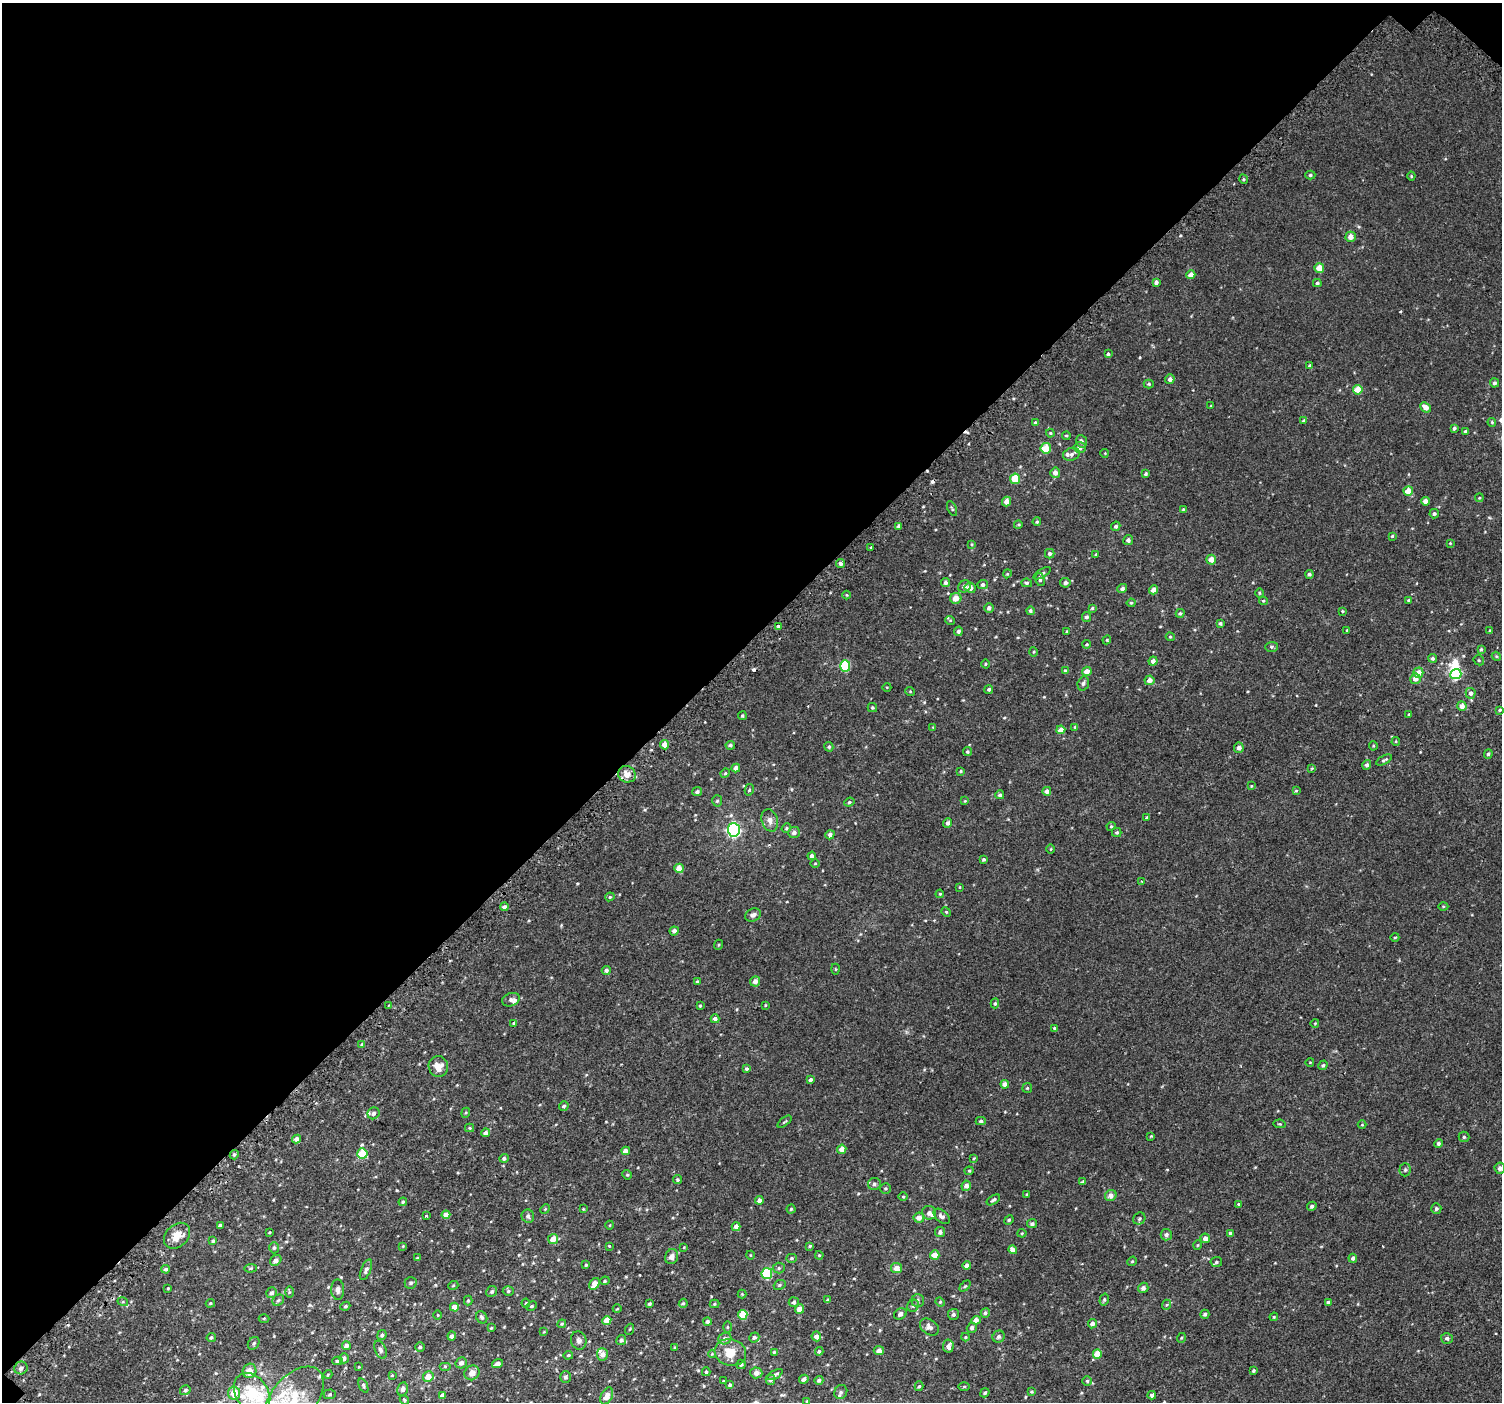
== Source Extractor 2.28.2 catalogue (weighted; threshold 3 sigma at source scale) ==
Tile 2 of 4 x 4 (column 2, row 1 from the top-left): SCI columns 1564-3063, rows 4423-5822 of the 6113 x 6113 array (HDU 1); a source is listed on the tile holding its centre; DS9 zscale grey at full resolution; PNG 1504 x 1404 px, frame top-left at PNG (2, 3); each listed source drawn as its Kron ellipse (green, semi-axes under 4 px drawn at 4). Shown black and unused: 46% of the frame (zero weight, under 2 of 3 exposures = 3% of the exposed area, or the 3 px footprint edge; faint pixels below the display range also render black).
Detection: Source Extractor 2.28.2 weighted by HDU 2 'WHT'; one run over the whole footprint, this tile lists its part. Background 0.00677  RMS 0.0062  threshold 0.0279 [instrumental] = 3 sigma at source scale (4.5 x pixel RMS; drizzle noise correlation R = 1.50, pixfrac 1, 0.0396/0.0396 arcsec/px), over >= 5 px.
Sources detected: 407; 2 inside a brighter object's white glare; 4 cosmic-ray / hot-pixel residue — neither listed nor drawn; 10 inside a brighter listed object's ellipse — not listed separately; the other 391 listed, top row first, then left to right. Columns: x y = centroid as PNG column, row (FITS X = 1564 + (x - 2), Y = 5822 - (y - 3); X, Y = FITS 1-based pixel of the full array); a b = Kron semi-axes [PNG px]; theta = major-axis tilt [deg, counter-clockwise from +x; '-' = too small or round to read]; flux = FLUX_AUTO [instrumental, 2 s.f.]
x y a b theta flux
1310 175 5 4 - 0.93
1411 176 4 4 - 0.55
1243 179 5 3 - 0.68
1351 237 5 5 - 4.1
1319 268 5 5 - 7.6
1191 275 4 4 - 3.6
1156 282 4 4 - 2
1317 283 4 4 - 0.96
1108 354 4 4 - 0.8
1310 366 4 4 - 1.6
1170 379 5 4 - 2.4
1494 383 4 4 - 1.3
1149 384 5 4 - 0.71
1358 390 5 4 - 8.4
1211 406 4 2 - 0.38
1426 407 6 4 -40 4.3
1304 421 4 4 - 1.4
1035 422 4 3 - 0.56
1492 422 4 3 - 0.67
1454 428 4 4 - 1.1
1465 431 3 3 - 0.96
1050 433 4 4 - 0.59
1066 436 4 3 - 0.67
1081 441 6 5 - 1.7
1080 447 6 5 - 2.1
1046 448 5 5 - 10
1105 453 4 3 - 0.41
1071 454 8 6 18 1.7
1055 473 5 5 - 2.9
1146 474 4 3 - 0.84
1015 479 5 5 - 10
1408 491 5 4 - 6.7
1479 498 4 3 - 0.5
1425 501 4 4 - 2.9
1007 502 5 4 - 3.8
952 509 8 3 -64 0.69
1183 509 4 4 - 0.5
1434 514 5 4 - 1.1
1037 522 4 3 - 0.73
1018 525 4 3 - 0.62
899 526 4 4 - 1.5
1116 526 5 4 - 1.1
1392 536 4 3 - 0.58
1128 540 5 5 - 1.5
1450 543 3 3 - 0.45
972 544 4 4 - 0.55
871 548 3 3 - 0.71
1050 554 5 4 - 1.5
1096 554 3 3 - 0.55
1211 560 5 5 - 4.4
840 564 4 4 - 1.6
1042 573 10 4 31 1
1007 574 4 3 - 0.51
1309 574 4 4 - 1.2
1040 579 7 4 -80 1.2
945 582 5 4 - 1.8
1027 583 5 4 - 0.9
1065 583 5 5 - 1.6
983 585 5 4 - 1.7
964 586 6 5 - 2.5
970 588 5 5 - 4.3
1122 588 5 4 - 1.6
1154 590 4 4 - 3.9
1259 593 5 3 - 0.56
846 595 4 3 - 0.45
956 598 5 5 - 4.7
1409 600 4 3 - 0.82
1263 601 4 4 - 0.64
1131 603 4 4 - 0.73
989 608 5 5 - 2
1092 608 4 4 - 0.78
1030 611 4 4 - 1.1
1342 611 3 3 - 0.6
1180 613 4 4 - 0.87
1086 617 5 4 - 1.4
950 620 5 3 - 0.51
1220 623 4 3 - 0.95
779 626 3 3 - 3.3
1347 630 3 3 - 0.62
958 631 5 4 - 1.5
1490 631 3 3 - 0.53
1067 632 3 3 - 0.98
1170 637 4 4 - 0.67
1107 640 4 4 - 0.5
1087 644 4 3 - 0.59
1271 647 6 5 - 0.95
1481 649 4 3 - 0.69
1034 652 5 3 - 0.55
1496 656 5 3 - 0.53
1432 658 4 4 - 1.1
1479 660 5 4 - 0.69
1153 661 4 4 - 2.4
985 664 4 3 - 0.48
845 666 5 5 - 31
1065 670 4 3 - 0.5
1087 671 4 4 - 3.9
1418 673 5 5 - 5.6
1456 674 5 5 - 32
1415 679 5 5 - 3.4
1149 680 5 4 - 4
1083 683 7 5 71 1.4
887 687 4 3 - 0.4
989 689 4 4 - 0.99
910 691 5 3 - 0.47
1471 693 5 5 - 1.8
1462 706 4 4 - 4.2
872 707 5 4 - 0.78
1500 710 4 3 - 0.83
1409 714 3 3 - 0.76
742 716 4 4 - 0.75
933 727 4 4 - 0.48
1075 727 4 4 - 0.66
1061 730 4 4 - 4.2
1396 741 4 4 - 0.56
665 745 4 4 - 4.8
730 745 4 4 - 1.3
1373 746 4 4 - 0.67
829 747 5 4 - 0.98
1239 748 5 5 - 2.6
967 752 4 4 - 0.88
1488 754 5 4 - 1.1
1384 760 8 4 28 1.1
1367 765 5 4 - 1.6
736 768 4 4 - 2.5
1312 768 4 3 - 0.53
961 771 4 3 - 0.59
725 773 5 4 - 0.68
627 774 9 8 - 4.7
1251 786 3 3 - 0.46
749 790 6 4 76 0.87
1047 791 4 4 - 2.2
1296 791 4 4 - 0.62
697 792 5 4 - 1.4
1000 795 4 4 - 1.3
717 801 6 5 - 1
965 801 4 3 - 0.43
849 802 5 4 - 0.88
1146 818 4 4 - 0.66
770 820 11 8 -73 3.4
948 823 5 4 - 1.7
1111 826 5 4 - 0.7
786 828 5 4 - 0.77
734 830 6 6 - 120
1117 832 5 4 - 0.81
794 833 6 5 - 2.2
830 835 5 4 - 1.8
1051 849 5 3 - 0.47
812 856 4 4 - 2.3
984 859 4 4 - 0.94
815 864 5 3 - 0.51
679 868 5 4 - 6.2
1141 881 3 2 - 0.45
960 887 4 3 - 0.45
940 894 4 3 - 0.56
610 897 5 4 - 0.75
1443 906 5 3 - 0.57
504 907 4 4 - 1.7
946 912 5 4 - 0.64
753 915 8 6 24 2
674 931 4 4 - 2
1395 937 4 3 - 0.49
718 945 5 3 - 0.51
836 969 5 3 - 0.53
606 970 4 4 - 1.6
755 981 5 5 - 3
697 982 4 3 - 1
511 1000 9 6 20 1.8
995 1003 5 4 - 0.89
388 1005 4 3 - 0.62
765 1005 4 2 - 0.44
700 1006 3 3 - 0.61
715 1019 4 4 - 2.3
514 1023 4 4 - 0.92
1315 1023 4 3 - 0.41
1054 1028 3 3 - 0.54
362 1044 4 4 - 0.86
1310 1062 4 3 - 0.4
1323 1065 5 4 - 0.9
438 1067 10 9 - 5.6
746 1069 4 4 - 1.2
810 1079 4 3 - 4.2
1005 1084 4 4 - 3.7
1027 1088 5 4 - 0.7
564 1106 5 4 - 1.1
374 1113 6 5 - 1.7
466 1113 5 4 - 0.71
981 1121 5 4 - 1.1
784 1122 8 3 39 0.67
1280 1124 6 4 -10 0.68
1362 1125 4 3 - 0.44
470 1128 4 4 - 0.63
485 1133 4 4 - 1.9
1151 1136 3 2 - 0.43
1464 1137 5 5 - 0.9
296 1139 4 4 - 2.7
1438 1143 4 4 - 1.4
842 1149 4 4 - 4.2
626 1151 4 4 - 3.3
362 1153 5 5 - 17
234 1155 5 4 - 1.1
504 1158 5 4 - 1.3
974 1158 4 3 - 0.5
1500 1168 6 5 - 1.8
1405 1170 6 5 - 1
969 1171 4 4 - 0.63
627 1175 5 4 - 0.7
677 1180 4 4 - 0.87
1082 1182 4 3 - 2.7
874 1184 6 6 - 1.5
966 1186 5 4 - 3.1
885 1188 5 5 - 0.9
1027 1194 4 3 - 0.5
1111 1195 6 5 - 3.1
903 1196 5 3 - 0.62
759 1200 4 4 - 2.4
993 1200 7 3 33 1.2
403 1202 4 3 - 0.81
1239 1204 3 3 - 0.52
1312 1206 4 4 - 1.2
1436 1208 5 5 - 1.1
545 1209 5 4 - 0.59
583 1209 3 3 - 0.48
791 1209 4 4 - 0.72
929 1213 7 6 - 2.8
446 1215 4 4 - 5.9
426 1216 3 3 - 0.99
528 1216 7 6 - 1.7
942 1216 9 5 -41 2.2
919 1218 5 5 - 4.2
1139 1219 6 5 - 1.4
1009 1220 5 4 - 0.75
1032 1224 5 4 - 1.3
220 1225 4 3 - 1.1
610 1225 4 3 - 0.42
736 1227 4 4 - 3.3
269 1232 3 3 - 0.53
940 1232 5 5 - 1.8
1022 1233 4 4 - 0.62
1230 1233 4 4 - 0.86
1166 1235 6 5 - 1.5
177 1236 15 11 45 7.7
1205 1238 5 4 - 3.2
553 1239 5 5 - 5.5
213 1241 4 4 - 0.73
1198 1245 4 3 - 0.46
403 1246 4 4 - 0.46
609 1246 3 3 - 0.43
810 1246 4 3 - 0.74
684 1247 3 2 - 0.4
274 1248 5 5 - 1
1013 1250 4 4 - 3.1
750 1255 4 3 - 0.39
819 1255 4 4 - 0.56
935 1255 4 4 - 5.6
672 1257 7 6 - 2.9
417 1258 3 3 - 0.48
791 1258 5 4 - 0.88
1353 1258 4 4 - 1.4
276 1260 6 5 - 3.1
1132 1261 5 4 - 0.68
1216 1262 6 5 - 1.1
586 1265 4 3 - 0.63
967 1266 4 4 - 3.2
251 1268 6 4 7 0.73
779 1268 6 5 - 1
896 1268 5 5 - 4.5
166 1269 4 4 - 1.4
366 1270 11 5 68 1.8
767 1273 5 5 - 33
605 1281 5 4 - 0.79
411 1283 6 6 - 1.3
594 1284 6 4 56 5.3
780 1285 6 4 22 0.85
453 1286 5 3 - 0.48
965 1286 6 4 44 0.65
168 1288 4 3 - 0.56
1143 1288 5 5 - 1.9
338 1290 10 6 -89 2.4
492 1291 6 5 - 1.3
508 1291 5 5 - 0.91
289 1292 6 4 89 0.78
272 1293 6 5 - 1.6
742 1294 4 4 - 0.49
278 1300 6 5 - 0.97
468 1300 5 4 - 0.66
828 1300 3 3 - 1.4
918 1300 6 6 - 1.4
1104 1300 6 4 74 0.99
123 1302 5 3 - 0.56
794 1302 5 5 - 1.6
940 1302 5 4 - 0.61
1328 1302 4 3 - 1.5
210 1303 5 4 - 0.62
526 1303 4 4 - 0.65
683 1303 4 4 - 0.77
649 1304 4 3 - 1.1
714 1304 5 4 - 0.67
1166 1305 5 3 - 0.57
345 1306 5 4 - 0.8
532 1306 6 4 27 0.69
913 1306 6 5 - 1.3
454 1307 4 4 - 4.5
617 1309 4 3 - 0.46
799 1309 5 4 - 4.9
985 1313 5 4 - 1.1
900 1314 7 5 34 2.2
953 1314 5 5 - 1.4
1205 1314 4 4 - 1.3
438 1315 5 3 - 0.48
743 1315 5 4 - 12
482 1317 6 5 - 1.3
1274 1317 4 4 - 0.57
264 1318 5 3 - 0.62
607 1320 4 4 - 7.3
976 1320 5 4 - 3.3
707 1321 4 4 - 1.5
562 1324 4 4 - 0.65
1092 1324 5 4 - 2.7
727 1327 6 4 90 0.62
929 1327 10 7 -33 2.6
491 1328 4 3 - 0.56
972 1328 5 5 - 1.8
630 1329 6 3 70 0.57
544 1332 4 3 - 0.46
382 1335 5 4 - 1.1
452 1336 4 4 - 1.9
816 1336 5 4 - 3.2
211 1337 4 4 - 0.92
754 1337 5 5 - 1.3
965 1337 4 4 - 0.58
999 1337 6 6 - 1.6
1181 1338 5 3 - 0.52
1447 1338 6 5 - 1.6
725 1339 7 5 20 2
579 1340 9 7 -74 2
621 1340 5 5 - 1.5
254 1343 7 5 54 1.1
346 1345 4 4 - 2.3
948 1346 6 5 - 2.8
420 1347 4 4 - 0.84
675 1347 4 3 - 0.6
380 1350 9 5 -66 2
819 1351 4 3 - 0.98
879 1351 5 4 - 2.7
774 1352 3 3 - 0.62
730 1353 16 13 -19 9
602 1354 6 5 - 3.4
712 1354 4 4 - 0.5
1097 1354 4 4 - 9.6
568 1355 5 4 - 0.78
344 1358 5 4 - 1.5
337 1361 5 4 - 1.1
461 1363 6 5 - 2.5
497 1364 5 4 - 2.5
741 1364 5 4 - 1.3
445 1366 6 4 0 0.72
359 1367 3 3 - 0.47
21 1368 7 6 - 2.2
249 1371 7 6 - 5.6
1253 1371 4 3 - 0.92
706 1372 4 3 - 0.84
472 1373 8 7 - 4.2
756 1373 6 5 - 3.4
328 1374 4 3 - 0.49
392 1375 3 3 - 0.48
775 1375 8 4 30 1.3
428 1376 5 5 - 6.5
565 1377 6 5 - 1.7
804 1379 5 3 - 1.6
770 1380 5 5 - 1.8
819 1380 4 4 - 1.1
723 1381 3 2 - 0.37
1087 1381 5 4 - 0.85
363 1385 7 4 -67 1
730 1385 4 3 - 0.81
919 1386 5 4 - 1.1
964 1386 5 4 - 0.66
403 1389 7 5 80 2
185 1390 5 4 - 1.1
841 1392 7 6 - 1.6
1031 1392 4 3 - 0.63
234 1393 6 6 - 8.4
252 1393 22 16 -55 24
985 1393 5 3 - 0.89
330 1394 6 4 3 0.91
442 1395 4 4 - 2.7
1152 1395 4 4 - 3.1
607 1396 9 5 64 3.9
294 1398 37 22 49 27
404 1400 5 4 - 0.78
807 1401 3 3 - 0.57
Isophote crosses this tile's border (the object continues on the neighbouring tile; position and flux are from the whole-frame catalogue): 3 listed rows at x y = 1500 1168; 1152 1395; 294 1398